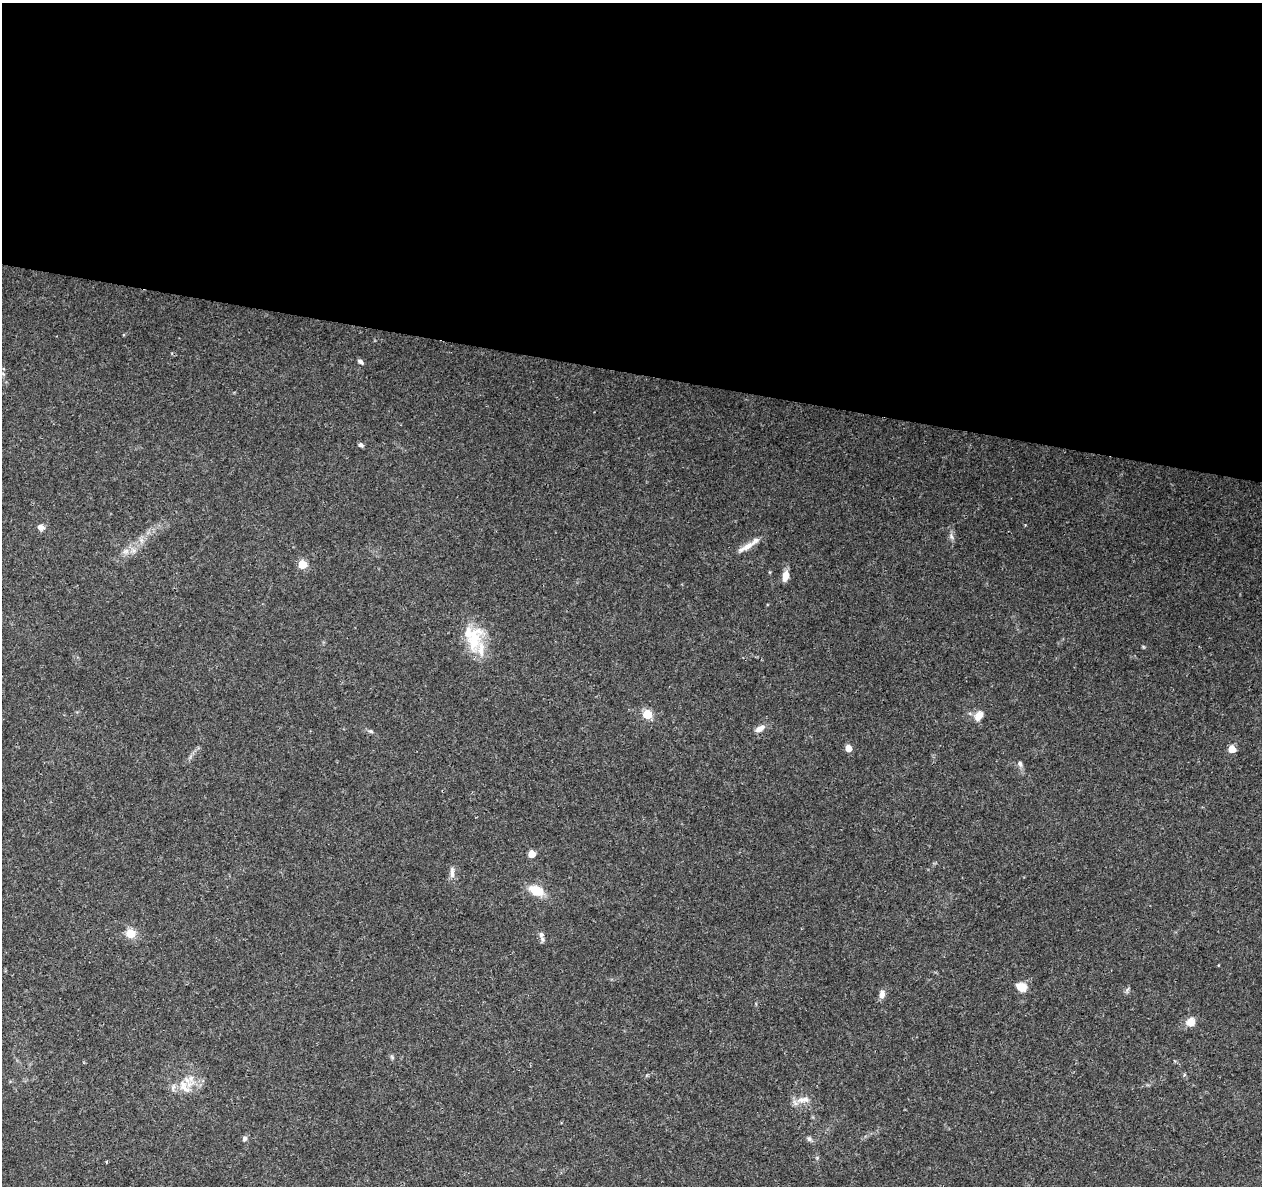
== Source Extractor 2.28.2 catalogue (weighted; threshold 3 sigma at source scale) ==
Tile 3 of 4 x 4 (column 3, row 1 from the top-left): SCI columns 2523-3782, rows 3776-4959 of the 5053 x 5244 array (HDU 1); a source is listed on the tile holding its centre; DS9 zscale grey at full resolution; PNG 1264 x 1188 px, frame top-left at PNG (2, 3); no overlay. Shown black and unused: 31% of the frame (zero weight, under 3 of 4 exposures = <1% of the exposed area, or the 3 px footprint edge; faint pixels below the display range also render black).
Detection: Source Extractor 2.28.2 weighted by HDU 2 'WHT'; one run over the whole footprint, this tile lists its part. Background 0.0901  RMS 0.0035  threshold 0.0156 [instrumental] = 3 sigma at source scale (4.5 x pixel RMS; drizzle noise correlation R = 1.50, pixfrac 1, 0.0396/0.0396 arcsec/px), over >= 5 px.
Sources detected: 34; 3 inside a brighter listed object's ellipse — not listed separately; the other 31 listed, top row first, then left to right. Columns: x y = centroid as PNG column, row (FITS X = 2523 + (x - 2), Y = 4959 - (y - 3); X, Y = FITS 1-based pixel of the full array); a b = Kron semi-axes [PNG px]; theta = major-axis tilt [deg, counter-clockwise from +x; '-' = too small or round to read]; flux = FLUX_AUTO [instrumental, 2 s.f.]
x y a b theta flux
360 362 8 5 -37 0.83
361 445 6 5 - 0.81
40 527 7 6 - 1.7
951 536 8 4 -60 0.89
141 540 6 6 - 1
748 546 20 8 33 3.4
126 551 10 7 16 1.8
302 564 5 5 - 13
785 576 11 7 79 3.2
474 641 43 16 79 11
647 714 5 5 - 17
978 716 14 9 59 3.1
760 729 15 7 29 2
370 731 7 5 -26 0.67
848 748 5 5 - 4.7
1232 749 5 5 - 8.7
1020 764 8 6 -73 1
532 854 5 5 - 6.8
452 873 17 6 90 1.8
536 891 16 10 -26 7.2
131 933 5 5 - 18
541 935 8 6 -78 1.2
1021 987 13 9 -23 3.8
882 994 11 7 82 1.7
1191 1022 10 9 - 3.6
392 1057 7 4 -58 0.54
1184 1075 5 3 - 0.4
183 1084 14 11 64 4.3
801 1100 11 10 - 2.9
245 1138 7 6 - 0.93
809 1139 7 5 -46 0.77